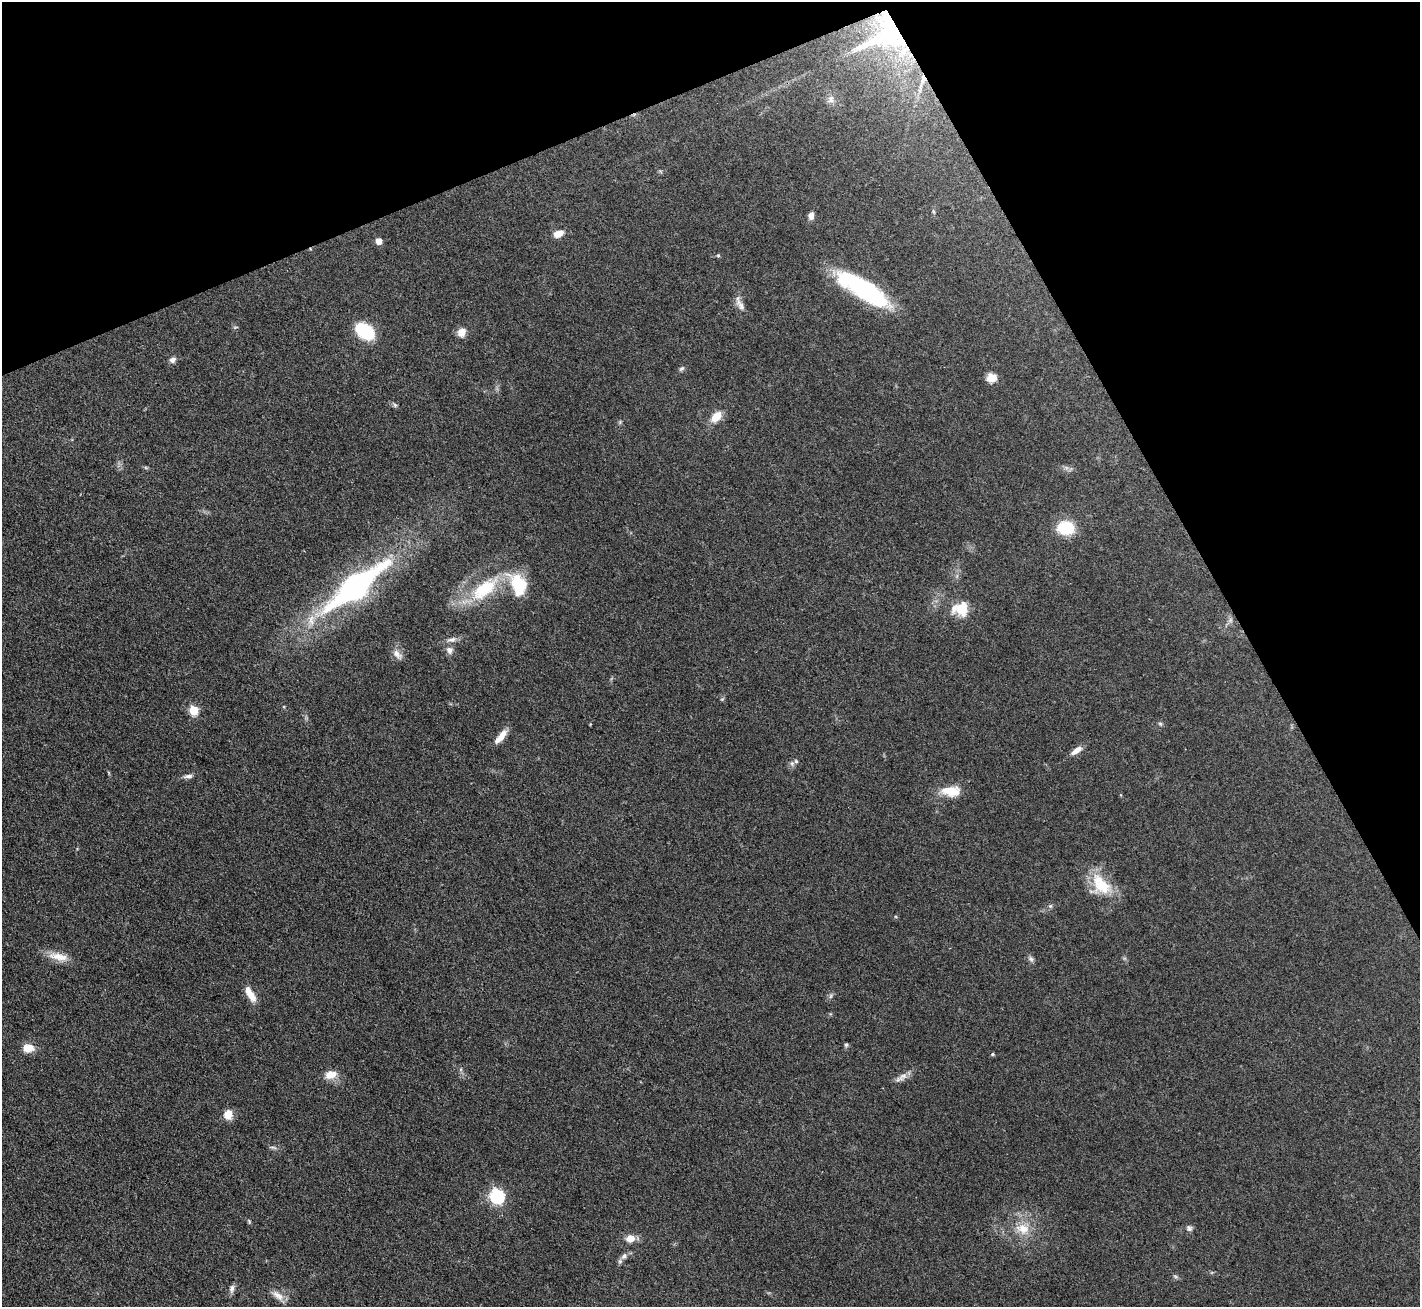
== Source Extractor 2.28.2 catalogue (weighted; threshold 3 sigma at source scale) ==
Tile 3 of 4 x 4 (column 3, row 1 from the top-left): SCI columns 2837-4254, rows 4068-5372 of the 5672 x 5659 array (HDU 1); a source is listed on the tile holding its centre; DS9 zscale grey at full resolution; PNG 1422 x 1309 px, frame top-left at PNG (2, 2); no overlay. Shown black and unused: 23% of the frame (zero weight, under 3 of 4 exposures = <1% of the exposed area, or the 3 px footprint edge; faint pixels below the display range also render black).
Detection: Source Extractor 2.28.2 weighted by HDU 2 'WHT'; one run over the whole footprint, this tile lists its part. Background 0.0921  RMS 0.0064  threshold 0.0286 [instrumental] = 3 sigma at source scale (4.5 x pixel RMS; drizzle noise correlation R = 1.50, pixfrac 1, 0.05/0.05 arcsec/px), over >= 5 px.
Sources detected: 60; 1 too faint to see at this stretch — not listed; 3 inside a brighter listed object's ellipse — not listed separately; the other 56 listed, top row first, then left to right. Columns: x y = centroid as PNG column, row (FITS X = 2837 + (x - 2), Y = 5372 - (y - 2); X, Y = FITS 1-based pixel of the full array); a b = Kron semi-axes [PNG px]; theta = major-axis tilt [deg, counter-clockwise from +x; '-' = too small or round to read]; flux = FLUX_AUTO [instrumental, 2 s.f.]
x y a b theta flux
885 35 60 36 27 110
923 79 13 7 76 4.3
831 99 11 9 -89 3.4
933 211 6 4 -71 0.83
811 216 8 6 87 3.5
558 234 13 8 25 5.5
379 241 5 5 - 7.2
718 255 5 5 - 0.76
859 287 61 18 -37 79
740 305 19 7 -56 4.2
235 327 7 3 5 0.71
365 331 21 13 -36 30
461 332 12 10 53 4.9
172 360 8 7 - 2.4
681 368 8 5 38 1.3
991 378 11 9 13 6.4
395 405 7 5 -47 1.2
716 417 14 9 46 9.1
1066 528 17 13 3 25
518 584 29 19 -67 29
355 587 61 18 38 170
485 589 45 20 40 38
959 610 23 17 -15 14
452 640 14 7 12 3.3
449 650 10 9 - 3.3
397 654 16 9 -47 4.2
193 710 6 5 - 28
590 724 4 3 - 0.48
1160 724 6 5 - 1.1
501 737 20 7 51 6.6
1077 750 15 6 33 4.7
792 763 7 6 - 1.7
188 776 13 6 4 2.4
951 791 24 12 -1 13
1101 885 32 23 -47 23
1050 906 5 5 - 1.1
58 956 28 10 -11 9.1
1031 959 8 7 - 1.8
250 994 21 8 -59 7.9
831 996 8 5 70 1.5
846 1045 6 5 - 1
28 1048 13 9 2 8.4
992 1054 5 4 - 0.83
331 1074 16 11 14 7.2
902 1076 18 8 35 4.3
228 1114 12 10 82 6.8
273 1147 10 4 -11 1.4
497 1196 7 6 - 130
249 1221 6 4 -73 0.8
1189 1228 9 7 -50 1.9
1023 1229 20 15 -10 13
630 1238 11 9 15 6.3
624 1256 10 7 51 2.9
1175 1276 6 5 - 1.1
232 1289 11 6 81 2.3
278 1295 19 8 -33 5.4
Overlapping masked pixels (flux is a lower limit): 2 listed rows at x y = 885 35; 923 79